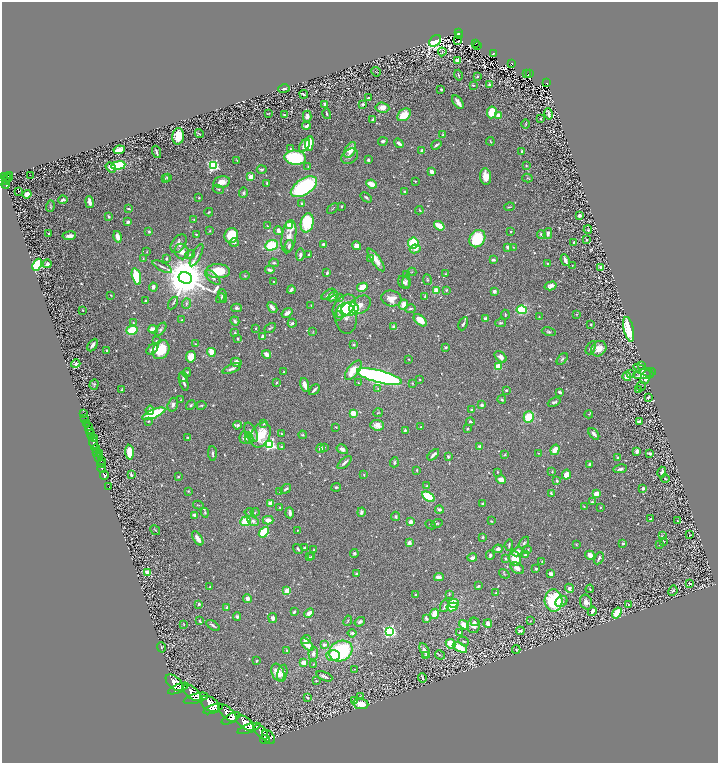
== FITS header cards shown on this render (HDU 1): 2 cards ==
NAXIS1  =                 1432
NAXIS2  =                 1521

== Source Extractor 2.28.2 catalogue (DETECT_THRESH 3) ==
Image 1432 x 1521 px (HDU 1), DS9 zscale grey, zoomed out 1/2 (1 PNG px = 2 x 2 image px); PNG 720 x 765 px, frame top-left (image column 1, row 1521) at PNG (2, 2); each listed source drawn as its Kron ellipse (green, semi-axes under 4 px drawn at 4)
Background 1.19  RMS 0.019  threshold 0.057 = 3 sigma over >= 5 px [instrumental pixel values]
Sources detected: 800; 62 cannot appear on this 1/2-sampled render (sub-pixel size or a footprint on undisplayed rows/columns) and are neither listed nor drawn; of the other 738, the 500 brightest by FLUX_AUTO listed and drawn (238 fainter detections omitted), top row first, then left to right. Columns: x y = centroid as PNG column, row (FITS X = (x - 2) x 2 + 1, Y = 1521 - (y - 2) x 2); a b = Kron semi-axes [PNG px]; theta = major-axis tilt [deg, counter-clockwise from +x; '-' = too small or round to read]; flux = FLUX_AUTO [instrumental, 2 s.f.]
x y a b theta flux
459 33 3 2 - 170
460 35 2 1 - 30
435 41 7 5 45 1100
457 41 3 1 - 7.2
476 43 4 2 - 110
477 45 2 1 - 22
442 52 4 3 - 2.5
494 54 3 3 - 240
457 60 3 3 - 39
512 64 4 3 - 170
376 72 5 2 - 4.1
526 74 2 1 - 24
529 74 4 2 - 190
458 75 5 2 - 4.4
477 77 3 3 - 5.1
546 83 2 2 - 40
489 84 3 3 - 7.4
473 85 2 2 - 3.9
284 89 6 3 11 12
441 90 2 2 - 11
304 94 4 3 - 8.3
368 98 2 2 - 8.6
458 102 8 3 -56 32
324 104 4 2 - 6.6
363 104 3 2 - 13
382 108 7 5 -6 25
492 112 6 5 - 100
268 113 4 2 - 3.3
327 114 5 2 - 5.8
549 114 6 2 -77 19
284 115 2 2 - 3.6
404 115 8 5 39 84
499 115 3 3 - 31
307 116 6 4 88 15
372 119 3 2 - 5.6
541 119 2 2 - 4.5
526 124 5 2 - 3.3
306 126 4 3 - 13
199 134 4 2 - 2.7
443 135 4 2 - 5.1
178 136 8 6 85 61
383 141 5 3 - 10
490 141 4 2 - 3.1
309 143 7 4 83 74
399 143 5 2 - 13
436 145 5 2 - 8.7
304 146 7 4 56 17
290 149 4 3 - 4
119 150 5 3 - 57
350 150 8 5 63 50
422 150 3 2 - 16
522 151 3 2 - 8.2
156 152 6 2 -73 8.7
350 156 9 6 38 16
295 158 11 7 -6 300
237 160 4 3 - 3.9
368 160 3 3 - 7.9
118 165 7 4 8 290
213 166 4 3 - 650
526 166 3 3 - 4.9
308 167 4 2 - 2.8
111 168 6 4 -38 26
262 169 5 3 - 5.4
431 172 4 3 - 24
30 175 2 1 - 4.2
4 177 4 3 - 700
8 177 5 3 - 530
251 177 3 2 - 120
486 177 8 5 -83 46
7 178 4 2 - 460
165 178 3 3 - 2.9
167 178 2 2 - 4.5
527 178 5 2 - 2.8
5 181 4 2 - 380
221 182 9 5 12 35
415 182 3 2 - 2.7
267 183 3 2 - 4.5
371 184 5 3 - 46
6 185 4 2 - 240
304 187 15 7 33 400
218 189 6 2 -24 3.2
18 192 2 1 - 170
405 192 3 2 - 6.3
244 193 5 3 - 8.3
27 194 4 4 - 19
366 197 6 3 -37 6.6
199 198 2 2 - 3.8
63 200 4 3 - 8.7
89 202 6 2 -78 25
302 204 4 3 - 6.1
50 206 6 4 75 5.7
341 206 2 2 - 7.1
509 207 5 2 - 3.6
333 208 6 2 40 2.9
128 209 4 2 - 4.5
419 210 4 2 - 3.4
209 212 4 3 - 4.4
109 216 3 2 - 6.7
579 216 2 2 - 21
194 220 3 3 - 4.1
128 222 3 3 - 11
307 223 10 6 78 160
290 225 4 3 - 160
267 226 2 2 - 3.5
439 226 6 3 -34 79
588 230 4 2 - 4.8
149 231 3 3 - 6.2
210 231 2 2 - 2.7
278 231 4 3 - 24
511 231 3 3 - 3.6
48 234 2 2 - 3
196 234 3 3 - 3.3
541 234 4 3 - 9.8
548 234 5 4 - 14
69 236 7 3 6 25
231 236 7 6 - 120
118 237 6 3 -75 30
289 237 17 7 81 42
477 239 9 7 55 150
587 240 2 2 - 6.8
574 242 3 3 - 3.7
234 243 5 3 - 7.2
413 243 5 5 - 150
179 244 10 6 56 29
323 244 3 3 - 8.3
272 245 6 5 - 140
289 246 6 3 76 12
356 246 5 4 - 25
508 247 4 3 - 15
513 247 3 2 - 2.6
415 249 5 4 - 15
182 251 8 7 - 33
147 252 4 2 - 2.5
190 254 5 3 - 6.8
309 254 2 2 - 4.2
196 255 12 3 63 10
300 255 6 3 81 13
371 258 3 2 - 5.9
143 259 4 2 - 2.9
166 259 4 4 - 6.2
376 260 13 4 -55 36
493 260 4 3 - 12
565 260 6 3 -67 20
274 263 5 3 - 5.6
547 263 3 2 - 5.4
47 264 4 3 - 15
37 265 6 4 66 250
572 266 2 2 - 2.6
162 267 11 3 -27 9.5
601 267 4 3 - 7.9
270 270 5 3 - 15
218 271 12 7 -1 130
412 272 4 2 - 2.7
327 273 3 2 - 8
446 274 2 2 - 4.1
407 275 3 3 - 9.6
136 276 8 4 -75 150
245 276 5 3 - 4.6
213 277 9 4 -43 14
185 278 7 5 -25 20000
427 280 5 3 - 4.4
274 281 3 3 - 3.5
404 282 7 5 -51 9.3
406 282 6 4 86 6.4
551 286 6 4 15 16
153 287 4 3 - 12
362 287 5 4 - 50
291 290 4 3 - 13
446 290 3 3 - 3.7
436 291 3 3 - 53
494 291 3 3 - 16
328 294 8 3 35 14
111 295 2 2 - 3.5
223 296 7 4 -72 9
333 296 6 4 41 17
425 296 4 3 - 3.6
221 298 5 4 - 5.4
340 298 4 3 - 4.6
391 298 10 7 -12 39
145 301 3 2 - 3.2
173 303 7 3 58 5.3
187 304 5 3 - 5.4
311 305 3 2 - 2.8
360 305 12 8 33 49
404 305 5 4 - 37
344 306 13 9 45 100
272 307 6 3 -48 24
237 308 5 4 - 8.5
350 309 9 6 7 240
410 309 5 2 - 4.7
83 310 2 2 - 3.2
522 310 5 4 - 180
287 313 6 4 35 21
576 314 3 3 - 3.5
505 315 5 2 - 3.7
338 316 5 4 - 5.9
539 317 3 2 - 2.6
346 318 15 10 -85 24
486 319 4 3 - 13
182 320 3 3 - 2.5
420 320 8 4 -41 44
235 321 5 3 - 7.8
133 323 3 3 - 4.3
292 323 4 3 - 8.2
500 323 5 4 - 5.9
463 324 7 2 65 11
591 324 3 2 - 2.7
394 327 4 4 - 15
256 328 3 2 - 3.1
270 328 6 2 30 4.2
153 329 4 3 - 61
161 329 8 4 53 10
629 329 12 5 -78 180
132 330 6 4 14 110
313 332 4 3 - 2.6
549 332 7 3 -12 5.6
235 333 4 2 - 7.9
262 336 3 2 - 11
237 339 2 2 - 4.4
156 341 3 2 - 2.7
195 344 3 3 - 3.5
93 345 7 3 60 13
354 345 2 2 - 5.9
446 347 3 2 - 8
591 348 7 3 61 15
152 349 7 3 40 22
599 349 8 7 - 36
106 350 3 2 - 4
161 350 10 8 58 120
211 352 4 3 - 65
266 354 4 3 - 18
191 357 6 5 - 54
501 357 7 4 -43 22
409 359 3 2 - 3
562 359 7 4 48 7.4
236 362 5 4 - 23
76 364 5 3 - 6.4
642 365 4 3 - 2.8
498 366 4 3 - 110
232 369 10 3 23 13
353 370 11 5 53 76
644 371 11 3 -28 34
284 372 2 2 - 2.8
187 373 5 4 - 5.4
630 373 2 2 - 4.2
645 374 12 5 14 41
183 377 5 3 - 7.1
379 377 23 6 -14 1500
627 377 4 4 - 37
646 377 7 5 64 35
420 379 2 2 - 3.3
184 382 9 2 -74 16
276 383 3 2 - 3.2
358 383 2 2 - 5.8
412 383 4 2 - 3.4
94 384 5 3 - 4.6
305 385 7 3 -72 30
641 386 4 2 - 3
378 388 3 3 - 3.8
122 390 3 2 - 3.8
314 390 6 2 46 12
506 390 2 2 - 6.3
638 390 4 2 - 3.7
560 392 4 2 - 10
648 397 2 2 - 7.6
181 400 2 2 - 3.7
502 400 4 3 - 6.6
554 402 7 3 24 7.9
173 405 7 5 72 13
191 405 5 4 - 6.2
201 405 5 3 - 5.6
482 405 3 3 - 11
150 410 4 3 - 10
471 410 2 2 - 13
353 413 3 3 - 59
378 413 5 3 - 3.2
83 414 2 2 - 25
154 414 12 4 23 220
589 414 4 3 - 3.6
529 417 5 5 - 100
85 419 2 1 - 77
148 421 4 3 - 4.6
470 422 4 3 - 8.5
640 422 4 3 - 12
86 423 3 2 - 170
264 424 3 2 - 4
237 425 4 3 - 22
377 425 7 5 -4 26
88 427 3 2 - 720
336 427 3 2 - 2.8
421 427 2 2 - 4.2
468 428 3 3 - 4
405 430 3 2 - 7
89 431 3 1 - 470
251 432 10 5 -64 16
90 434 3 2 - 1100
282 434 4 2 - 5.7
594 434 6 3 -49 16
260 435 13 9 62 100
302 435 4 3 - 4.5
91 437 2 2 - 810
188 437 3 2 - 3.4
94 438 2 1 - 180
245 438 6 5 - 31
249 438 6 4 -79 6.2
93 443 6 2 -70 3500
270 444 4 3 - 650
282 447 3 3 - 6.4
324 447 3 2 - 3.9
480 447 2 2 - 25
320 448 5 4 - 17
96 449 4 3 - 1500
342 449 6 4 -30 14
555 450 5 4 - 34
637 451 3 2 - 27
129 452 7 3 -86 110
96 453 3 2 - 830
212 453 7 3 -86 8.8
538 453 3 2 - 2.5
650 453 3 2 - 8.7
100 454 3 2 - 350
433 455 7 2 44 12
505 455 4 4 - 4.7
448 456 3 2 - 7.4
617 457 4 3 - 4.3
98 458 3 2 - 600
101 460 3 2 - 310
345 462 8 2 41 13
394 462 5 3 - 7.6
101 464 4 2 - 560
590 464 3 3 - 6.9
102 468 4 2 - 1600
620 469 7 3 12 8
417 470 3 2 - 3.2
497 472 2 2 - 2.7
552 472 3 3 - 3.2
662 472 5 3 - 9.3
104 475 4 2 - 2900
131 475 3 2 - 8.7
364 475 2 2 - 3.2
566 475 5 4 - 32
178 477 2 2 - 4.6
665 478 4 3 - 6.7
501 479 5 4 - 31
557 481 3 3 - 9.4
427 486 4 3 - 4.9
109 487 3 1 - 150
336 487 5 3 - 6.5
643 488 3 2 - 11
286 489 6 2 36 7.6
188 491 3 3 - 2.7
280 492 2 2 - 4.1
551 493 3 2 - 5.9
596 494 4 3 - 46
428 497 7 4 -30 200
592 502 3 3 - 6.5
271 503 4 3 - 29
483 503 4 2 - 4.9
198 505 5 2 - 3.1
584 506 3 2 - 2.6
280 507 3 2 - 3.8
600 507 3 2 - 3.4
439 509 4 3 - 11
249 512 5 3 - 5.3
255 512 4 3 - 4
361 512 4 3 - 10
205 513 5 3 - 4.3
290 513 5 3 - 18
194 515 3 3 - 16
396 516 4 3 - 5.2
650 519 3 2 - 2.8
268 520 5 4 - 21
245 521 5 4 - 92
253 521 6 4 -29 15
491 521 2 2 - 3.5
678 521 3 2 - 2.9
410 522 4 4 - 15
437 523 5 3 - 5.3
430 525 5 2 - 2.6
155 530 5 2 - 3.7
297 530 2 2 - 3.1
264 532 6 4 50 160
690 535 3 2 - 2.9
662 536 3 3 - 3.4
483 537 4 3 - 4.6
198 538 8 3 -57 25
664 542 2 2 - 3.4
409 543 4 3 - 27
524 543 6 3 54 8.4
576 544 2 2 - 2.8
623 544 4 3 - 7
509 545 6 2 84 6.2
659 545 3 2 - 2.6
305 548 3 3 - 7.3
298 549 5 3 - 5.5
498 549 5 4 - 15
314 550 3 3 - 6.5
528 550 4 3 - 4.6
517 552 5 4 - 23
354 553 4 4 - 6.4
490 555 5 3 - 12
525 555 3 3 - 10
590 555 5 4 - 34
309 557 4 2 - 3
312 557 4 3 - 5.9
472 558 5 3 - 15
515 558 7 6 - 72
599 558 6 3 63 8.5
505 559 4 3 - 4.8
542 562 3 2 - 4.2
517 568 7 5 -33 24
536 569 2 2 - 5.4
148 573 4 3 - 31
357 574 3 3 - 6.2
504 574 5 2 - 3.2
551 574 4 3 - 16
439 577 5 3 - 21
689 583 3 2 - 5.5
478 586 4 2 - 4.2
210 587 3 2 - 2.9
569 588 5 4 - 14
590 589 4 3 - 4
287 591 3 2 - 87
673 591 5 2 - 6.3
496 593 2 2 - 3.7
416 594 3 2 - 4.3
449 594 3 3 - 3.2
247 598 4 4 - 13
553 600 11 9 -86 230
561 601 6 5 - 16
586 602 8 6 -69 26
453 603 5 4 - 100
199 604 2 2 - 19
628 605 2 2 - 3.2
444 606 6 3 77 9.6
227 607 4 2 - 5.9
452 607 6 4 9 42
592 611 5 3 - 21
294 612 4 2 - 8.1
309 613 5 3 - 26
617 613 6 4 54 88
435 614 5 4 - 45
237 617 4 3 - 6.3
273 618 5 4 - 12
427 619 3 3 - 6.5
200 621 4 2 - 5.1
348 621 5 3 - 3.5
530 621 4 2 - 2.6
360 622 5 3 - 8.5
474 622 3 2 - 3.4
184 624 4 2 - 3.5
488 624 4 3 - 20
213 625 7 2 -33 9.6
464 625 6 4 -36 56
473 625 8 6 81 25
389 631 4 4 - 980
520 631 4 3 - 11
460 632 2 2 - 3.4
352 633 4 3 - 9.1
306 639 5 3 - 19
464 641 5 3 - 5.1
450 644 5 4 - 60
307 645 8 3 -44 55
324 645 2 2 - 23
161 647 5 3 - 4.4
460 647 8 4 -29 100
286 650 3 2 - 2.8
516 650 4 4 - 4.4
341 651 12 10 29 370
425 651 8 3 -64 23
313 653 6 4 81 12
333 655 7 5 -4 52
440 655 5 2 - 3.3
425 656 4 3 - 4.3
257 661 3 2 - 4.8
304 663 4 4 - 33
314 664 3 3 - 2.6
354 669 2 2 - 2.5
278 672 9 6 -66 58
282 673 8 5 76 23
324 676 8 3 -24 8.5
422 678 5 2 - 6
316 681 3 3 - 5
174 683 10 6 -42 9000
178 689 11 4 23 7900
192 693 11 6 -37 8400
360 696 3 2 - 3.3
307 697 2 2 - 2.7
196 698 12 5 16 6700
355 701 4 2 - 2.6
210 704 10 6 -34 10000
361 704 8 5 -8 55
213 709 10 4 20 5900
227 713 12 5 -43 7800
231 718 10 4 27 6700
245 723 10 5 -39 7600
249 728 12 4 19 6700
261 732 9 5 -51 5900
268 737 8 5 -47 4400
265 739 5 3 - 3500
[238 fainter detections neither listed nor drawn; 62 sub-pixel or undisplayed-footprint detections neither listed nor drawn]